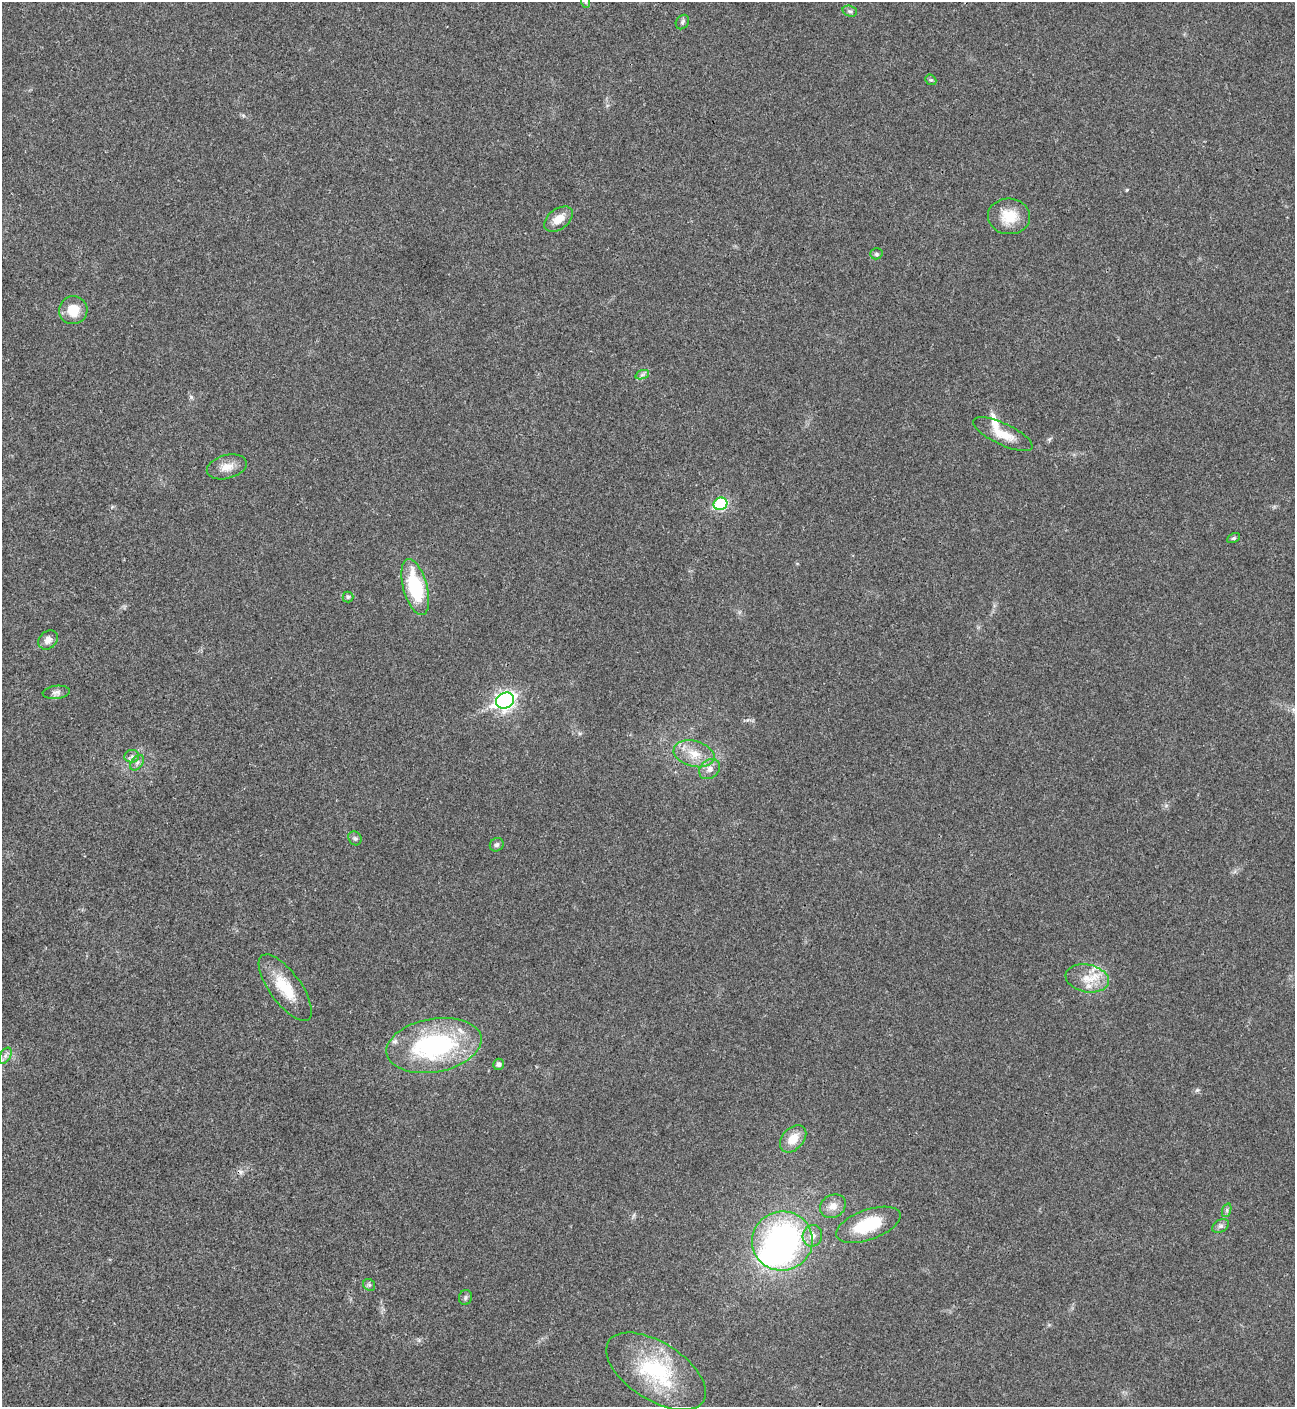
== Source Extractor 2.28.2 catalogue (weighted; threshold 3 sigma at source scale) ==
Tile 11 of 4 x 4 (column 3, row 3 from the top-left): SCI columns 2875-4167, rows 1408-2812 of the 5616 x 5626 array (HDU 1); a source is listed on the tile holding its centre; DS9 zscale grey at full resolution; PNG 1297 x 1409 px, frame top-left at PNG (2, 2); each listed source drawn as its Kron ellipse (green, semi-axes under 4 px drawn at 4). Shown black and unused: <1% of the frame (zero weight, under 3 of 4 exposures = <1% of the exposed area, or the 3 px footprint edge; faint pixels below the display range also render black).
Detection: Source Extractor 2.28.2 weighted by HDU 2 'WHT'; one run over the whole footprint, this tile lists its part. Background 0.0202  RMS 0.004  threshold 0.0181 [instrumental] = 3 sigma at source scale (4.5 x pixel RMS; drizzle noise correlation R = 1.50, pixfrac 1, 0.05/0.05 arcsec/px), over >= 5 px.
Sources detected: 42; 1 inside a brighter object's white glare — neither listed nor drawn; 2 inside a brighter listed object's ellipse — not listed separately; the other 39 listed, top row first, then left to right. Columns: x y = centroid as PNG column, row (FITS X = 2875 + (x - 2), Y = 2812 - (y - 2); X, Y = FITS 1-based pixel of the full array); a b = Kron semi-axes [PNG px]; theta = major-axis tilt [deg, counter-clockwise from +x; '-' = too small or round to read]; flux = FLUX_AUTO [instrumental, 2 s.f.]
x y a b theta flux
586 2 6 4 -71 0.65
850 11 7 5 -20 0.95
682 22 8 6 54 0.96
931 80 6 4 -41 0.62
1009 216 21 18 -5 9.1
558 219 16 10 37 5.5
876 254 6 5 - 0.81
73 310 14 14 - 8
642 375 7 4 19 0.93
1003 434 32 10 -25 7.4
227 467 20 11 15 4.8
720 504 7 6 - 32
1234 538 7 4 26 0.66
415 587 29 12 -75 26
348 597 5 5 - 0.71
48 640 11 8 42 2.5
56 692 14 6 7 1.6
505 701 9 7 27 150
694 754 21 12 -16 7.4
132 756 7 6 - 1.1
137 763 9 5 53 1.2
709 769 11 9 41 2.7
355 838 7 6 - 0.91
497 845 7 6 - 1.1
1087 978 22 14 -11 8.4
285 988 39 15 -54 13
434 1045 48 27 10 62
5 1056 9 5 59 1.3
498 1064 6 5 - 1.4
793 1139 16 10 48 5.9
833 1206 13 11 30 3.7
1227 1210 7 4 72 0.82
868 1225 34 15 19 19
1221 1226 9 6 26 1.2
812 1236 11 9 78 3.2
782 1241 30 29 - 93
369 1285 6 5 - 0.82
465 1297 7 6 - 0.99
656 1371 56 28 -32 38
Isophote crosses this tile's border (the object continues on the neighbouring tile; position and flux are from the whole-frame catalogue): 1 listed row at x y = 586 2
Unlisted compact peaks at least as high as the median listed source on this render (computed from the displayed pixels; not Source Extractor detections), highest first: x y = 1197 1090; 191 397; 1127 190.